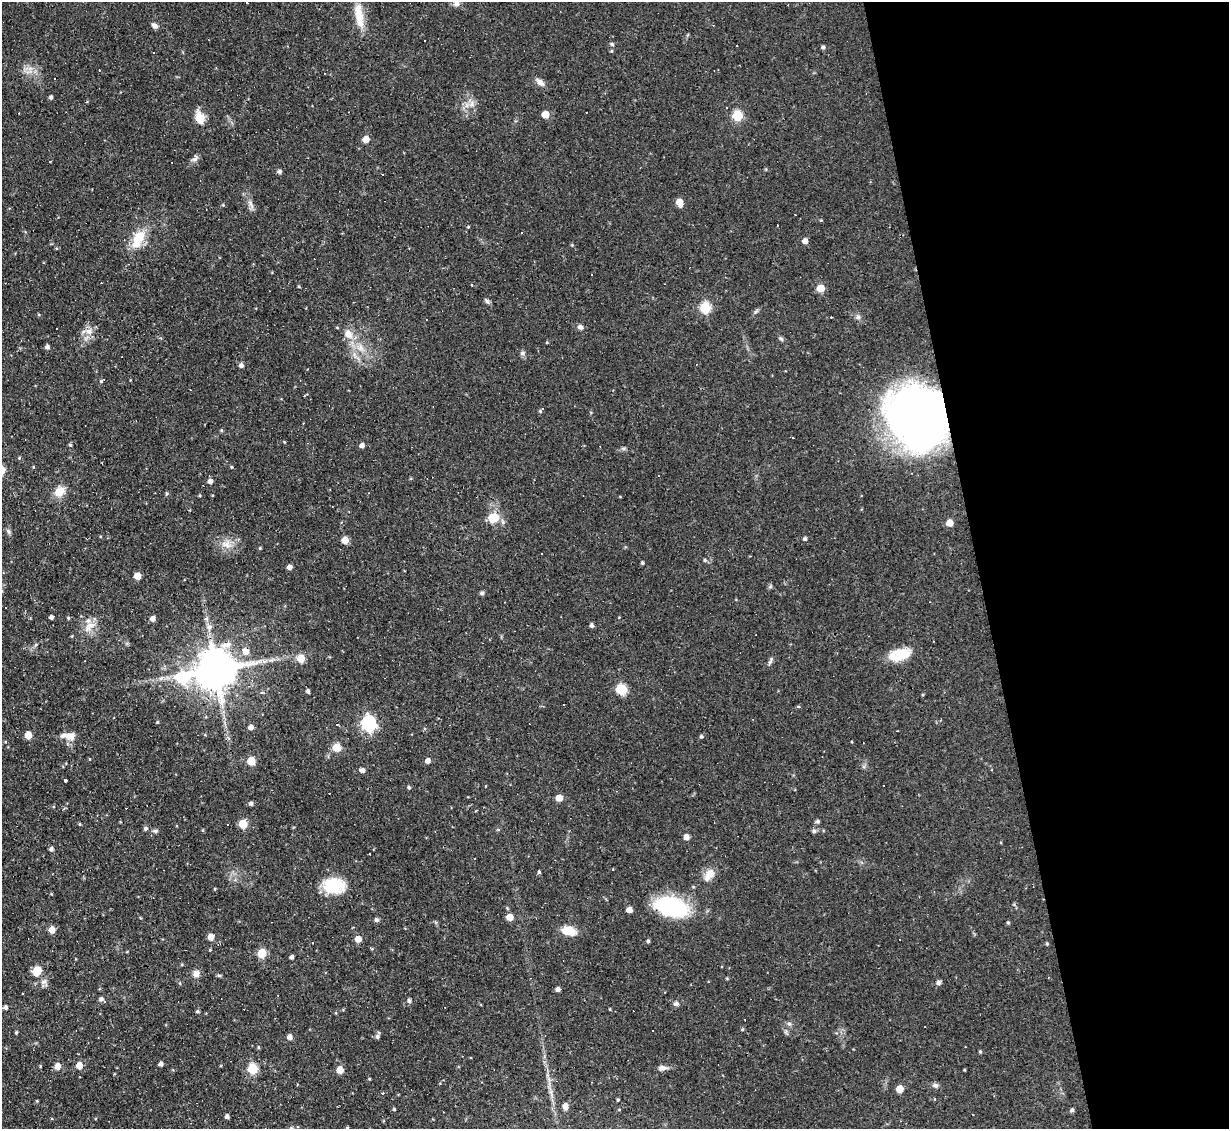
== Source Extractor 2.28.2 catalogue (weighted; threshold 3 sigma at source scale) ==
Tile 12 of 4 x 4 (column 4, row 3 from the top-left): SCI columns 3683-4909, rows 1374-2500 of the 4909 x 4884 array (HDU 1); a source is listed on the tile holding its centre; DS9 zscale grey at full resolution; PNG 1231 x 1131 px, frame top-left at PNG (2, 2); no overlay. Shown black and unused: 20% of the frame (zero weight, under 2 of 3 exposures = <1% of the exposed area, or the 3 px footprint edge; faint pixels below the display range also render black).
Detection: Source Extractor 2.28.2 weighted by HDU 2 'WHT'; one run over the whole footprint, this tile lists its part. Background 0.067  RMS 0.0045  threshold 0.0204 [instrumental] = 3 sigma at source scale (4.5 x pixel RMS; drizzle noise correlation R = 1.50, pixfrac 1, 0.05/0.05 arcsec/px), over >= 5 px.
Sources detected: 197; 33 cosmic-ray / hot-pixel residue — not listed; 5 inside a brighter listed object's ellipse — not listed separately; the other 159 listed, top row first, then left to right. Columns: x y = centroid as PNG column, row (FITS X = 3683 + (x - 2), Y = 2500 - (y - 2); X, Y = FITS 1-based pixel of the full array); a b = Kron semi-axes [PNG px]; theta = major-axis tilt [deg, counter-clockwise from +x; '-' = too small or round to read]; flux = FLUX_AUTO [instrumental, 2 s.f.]
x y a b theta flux
456 4 9 7 -13 1.7
359 15 33 9 -80 8.4
155 26 8 6 -43 1.5
612 44 5 4 - 0.63
823 47 4 4 - 0.9
153 53 2 2 - 0.39
540 82 12 7 -39 2.5
51 97 4 4 - 1
545 114 5 5 - 7
737 115 6 5 - 28
199 117 13 9 -73 6.6
366 139 5 5 - 5.1
195 159 10 6 39 1.5
279 171 5 4 - 1.1
679 202 6 5 - 6.6
251 204 15 5 -64 2.1
223 205 4 4 - 0.42
821 220 4 4 - 0.39
468 227 4 3 - 0.36
138 238 27 13 62 11
805 241 5 4 - 2.5
572 245 4 4 - 0.41
299 287 4 3 - 0.43
821 288 5 5 - 9.1
487 301 10 4 -51 0.99
705 307 6 6 - 32
858 317 7 6 - 1.2
580 327 8 6 -43 1.4
89 331 11 8 -28 3
348 334 13 10 -51 4.6
781 339 7 4 -41 0.86
47 347 5 5 - 1.4
361 348 10 8 -68 2.9
522 353 8 5 16 0.98
241 365 5 5 - 1.6
103 380 6 3 33 1.2
540 411 4 4 - 0.57
918 419 46 43 -65 340
221 430 4 4 - 0.52
284 442 3 3 - 0.36
70 445 5 4 - 0.65
362 445 5 4 - 1.8
624 449 8 4 0 0.87
33 467 3 3 - 0.43
231 467 4 3 - 0.42
210 481 5 5 - 1.8
59 492 12 10 48 5.8
493 518 10 9 - 9.4
949 523 5 5 - 5.8
8 531 9 4 -55 0.94
805 539 4 4 - 0.94
345 540 5 5 - 6
226 544 15 10 -14 4.4
260 548 3 3 - 0.47
705 560 5 4 - 0.59
642 563 4 3 - 0.7
289 567 5 4 - 2.1
137 576 5 5 - 6.1
482 593 5 5 - 1
51 617 4 4 - 1.3
68 618 4 4 - 0.48
153 619 5 5 - 2.1
592 625 5 4 - 1.2
90 626 20 9 38 5
209 627 9 8 - 2.4
933 641 3 2 - 0.29
226 645 17 7 16 3.9
246 651 9 8 - 3.4
899 654 27 13 15 10
301 658 6 6 - 8.1
770 661 13 4 64 1.2
216 670 11 11 - 1800
182 678 11 8 28 31
621 689 6 6 - 27
308 691 4 3 - 1.1
261 692 3 3 - 3.2
563 704 3 3 - 0.64
798 707 4 3 - 0.74
157 722 4 3 - 0.48
368 723 7 6 - 99
337 724 3 2 - 0.62
251 727 5 5 - 2.4
28 735 5 5 - 6.9
70 736 13 10 11 4
701 736 5 4 - 0.77
863 743 3 2 - 0.25
337 747 5 5 - 12
89 758 3 3 - 1.1
428 760 5 5 - 2.5
251 761 5 5 - 13
362 770 5 4 - 1.9
65 780 3 3 - 2.5
409 787 4 4 - 0.74
559 798 5 5 - 5.3
251 804 5 5 - 1
818 821 5 5 - 0.82
79 824 5 3 - 0.36
243 824 5 5 - 13
145 829 5 5 - 0.93
155 831 7 5 -43 0.81
814 831 5 5 - 0.96
686 837 5 5 - 3
51 849 5 4 - 1.2
539 872 4 4 - 0.61
710 873 12 10 38 4.5
334 886 25 17 -5 15
153 897 3 2 - 0.38
671 906 30 17 -16 47
629 910 5 4 - 4
510 917 5 5 - 6.5
376 920 6 5 - 0.96
1008 922 5 3 - 0.43
52 930 6 5 - 4.7
568 931 19 10 -14 6
211 937 5 5 - 4.9
358 939 5 5 - 4.8
900 939 2 2 - 0.42
648 941 5 4 - 0.69
313 942 3 3 - 0.69
1047 944 4 4 - 0.54
210 950 3 3 - 0.45
262 953 5 5 - 15
292 957 4 3 - 1.2
37 971 5 5 - 15
196 974 9 8 - 2.6
1048 977 4 2 - 0.34
727 978 5 3 - 0.4
44 982 9 8 - 2
938 983 6 6 - 1.1
558 989 4 4 - 1.5
22 993 3 3 - 0.9
101 999 5 4 - 1.2
409 1001 5 5 - 1.1
676 1004 8 6 0 1.2
5 1007 5 4 - 0.91
610 1009 4 3 - 0.31
197 1011 5 4 - 0.62
789 1024 6 5 - 0.94
16 1032 4 3 - 0.5
290 1037 5 5 - 2.6
377 1037 6 5 - 1.2
980 1052 4 3 - 0.56
161 1064 4 4 - 1.3
79 1065 6 5 - 5.3
58 1066 5 5 - 4.5
662 1068 11 6 6 2
253 1069 6 5 - 25
340 1070 5 5 - 6.8
369 1079 4 3 - 0.39
935 1085 7 6 - 1.2
900 1089 5 5 - 8.2
382 1093 4 3 - 0.74
618 1100 4 3 - 0.45
565 1106 7 5 -88 2.6
394 1109 4 4 - 0.5
1072 1110 4 4 - 1.1
973 1115 2 2 - 0.25
227 1117 4 4 - 1.2
347 1128 4 4 - 0.49
Overlapping masked pixels (flux is a lower limit): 1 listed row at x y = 918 419
Isophote crosses this tile's border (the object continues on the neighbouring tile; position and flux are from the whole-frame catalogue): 1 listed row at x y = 347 1128